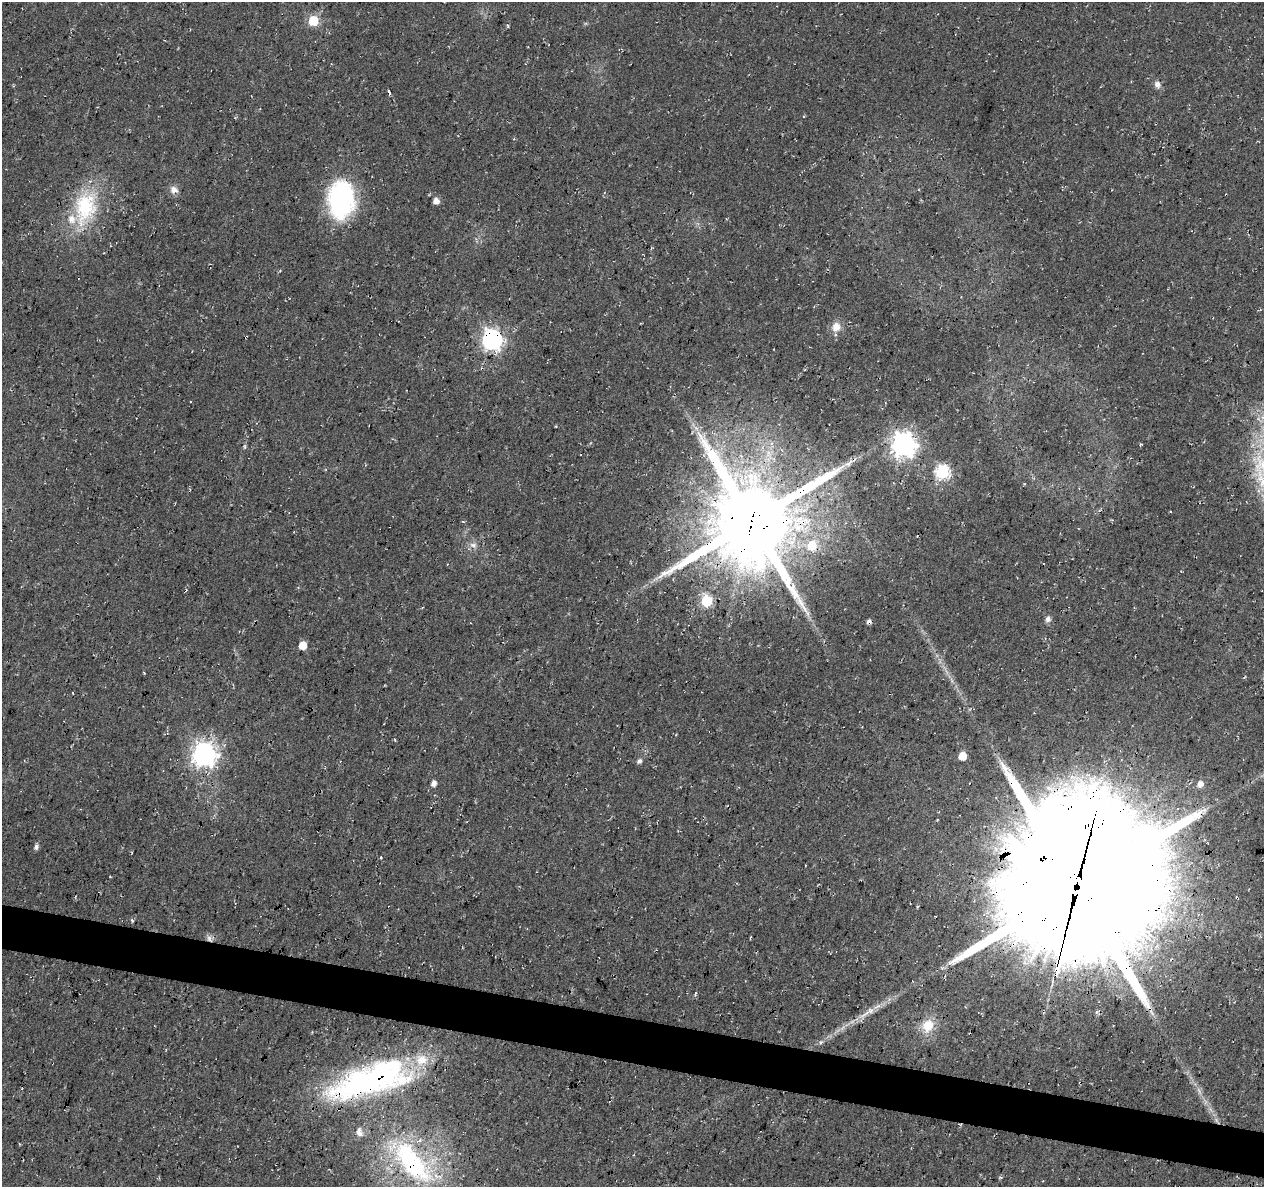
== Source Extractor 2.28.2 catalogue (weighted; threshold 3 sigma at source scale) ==
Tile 6 of 4 x 4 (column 2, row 2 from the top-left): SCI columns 1263-2524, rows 2595-3779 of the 5059 x 5250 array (HDU 1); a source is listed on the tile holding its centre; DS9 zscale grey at full resolution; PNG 1266 x 1189 px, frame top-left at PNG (2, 2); no overlay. Shown black and unused: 4% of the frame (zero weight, under 3 of 4 exposures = <1% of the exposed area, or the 3 px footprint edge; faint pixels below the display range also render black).
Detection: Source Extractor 2.28.2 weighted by HDU 2 'WHT'; one run over the whole footprint, this tile lists its part. Background 0.0177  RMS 0.0054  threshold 0.0241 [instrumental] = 3 sigma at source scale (4.5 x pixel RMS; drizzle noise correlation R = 1.50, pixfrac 1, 0.0396/0.0396 arcsec/px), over >= 5 px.
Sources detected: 46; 1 too faint to see at this stretch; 3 cosmic-ray / hot-pixel residue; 1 long thin detection or spike segment (spike, bleed or trail) — not listed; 2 inside a brighter listed object's ellipse — not listed separately; the other 39 listed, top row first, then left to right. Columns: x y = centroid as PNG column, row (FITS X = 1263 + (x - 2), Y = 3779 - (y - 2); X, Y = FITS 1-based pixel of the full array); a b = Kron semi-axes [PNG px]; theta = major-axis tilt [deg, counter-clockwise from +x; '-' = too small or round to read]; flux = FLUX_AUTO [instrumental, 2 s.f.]
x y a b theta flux
313 21 6 6 - 38
1157 84 9 7 -80 2.7
174 190 10 9 - 3.5
341 199 41 28 88 70
436 201 5 5 - 4.7
85 208 48 29 80 42
836 327 13 11 58 5.5
492 339 8 7 - 290
903 444 8 8 - 480
244 447 8 4 -82 0.83
1261 464 25 20 89 20
942 472 6 6 - 96
752 521 28 27 - 7300
473 545 11 7 -18 2.8
812 545 7 7 - 17
706 601 6 6 - 49
1048 619 8 7 - 2.2
303 645 5 5 - 14
395 739 4 3 - 0.61
204 754 8 8 - 420
962 756 6 5 - 11
639 761 6 5 - 1.9
434 783 6 5 - 3
1200 784 7 7 - 3.8
36 847 7 5 72 1.7
381 857 3 3 - 0.55
880 860 3 2 - 0.41
1077 886 57 51 46 22000
132 920 4 3 - 0.63
750 937 4 2 - 0.56
209 938 9 7 -87 2.2
695 993 5 3 - 0.56
868 1012 35 7 33 8.9
928 1026 18 15 66 11
821 1042 7 4 44 1
370 1080 95 31 17 140
1199 1091 11 4 -57 2
359 1132 14 9 -74 3.2
412 1162 71 29 -49 86
Overlapping masked pixels (flux is a lower limit): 7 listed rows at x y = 492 339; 752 521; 880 860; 1077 886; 209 938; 370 1080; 412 1162
Isophote crosses this tile's border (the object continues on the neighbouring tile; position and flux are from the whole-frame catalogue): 1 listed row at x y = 1261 464